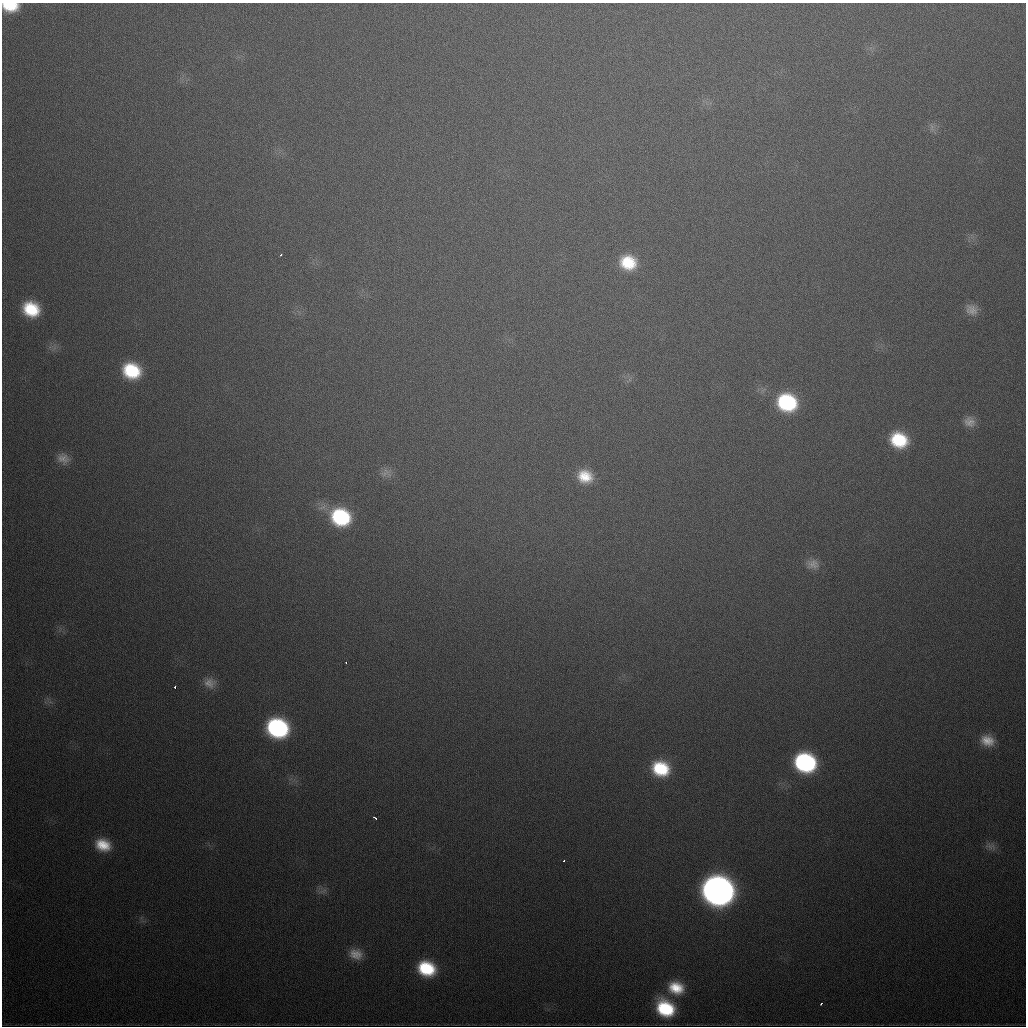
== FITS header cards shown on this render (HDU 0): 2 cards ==
NAXIS1  =                 1024
NAXIS2  =                 1024

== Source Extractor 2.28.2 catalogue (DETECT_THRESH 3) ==
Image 1024 x 1024 px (HDU 0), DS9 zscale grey, 1 PNG px = 1 image px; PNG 1028 x 1028 px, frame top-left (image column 1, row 1024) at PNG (2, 3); no overlay
Background 546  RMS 18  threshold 54.8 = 3 sigma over >= 5 px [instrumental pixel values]
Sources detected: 33; all 33 listed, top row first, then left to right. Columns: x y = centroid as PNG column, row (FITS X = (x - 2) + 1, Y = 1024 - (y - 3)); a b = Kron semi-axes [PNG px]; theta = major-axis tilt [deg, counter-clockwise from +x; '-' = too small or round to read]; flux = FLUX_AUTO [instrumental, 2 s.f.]
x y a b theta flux
10 6 15 9 -4 3.8e+04
932 127 11 4 -79 4.1e+03
281 255 3 2 - 2.0e+03
628 262 18 15 -15 4.6e+04
31 309 16 14 -31 5.4e+04
972 310 14 11 -23 1.2e+04
132 371 18 15 -20 7.0e+04
787 402 19 16 -22 1.2e+05
969 422 15 13 -32 1.2e+04
899 440 18 16 -23 6.6e+04
63 459 16 13 -23 1.3e+04
386 473 15 12 -1 1.0e+04
585 476 18 15 -20 3.2e+04
341 517 20 17 -24 1.1e+05
813 564 17 13 -8 1.2e+04
346 663 3 2 - 1.6e+03
210 683 17 14 -14 1.4e+04
175 687 4 3 - 4.3e+03
277 728 17 14 -22 1.9e+05
987 740 16 12 -20 1.9e+04
805 762 16 14 -21 1.9e+05
661 769 19 16 -20 6.5e+04
375 818 4 2 - 2.5e+03
103 845 17 13 -20 3.1e+04
990 846 17 8 -15 7.5e+03
564 861 3 2 - 1.8e+03
323 891 13 5 18 5.2e+03
718 891 19 16 -19 1.4e+06
356 954 16 12 -16 1.7e+04
427 968 17 14 -20 7.0e+04
676 988 20 16 -16 3.9e+04
821 1004 3 2 - 1.5e+03
665 1008 20 16 -37 8.6e+04
At the frame edge (FLAGS 8, measured only in part): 1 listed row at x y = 10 6